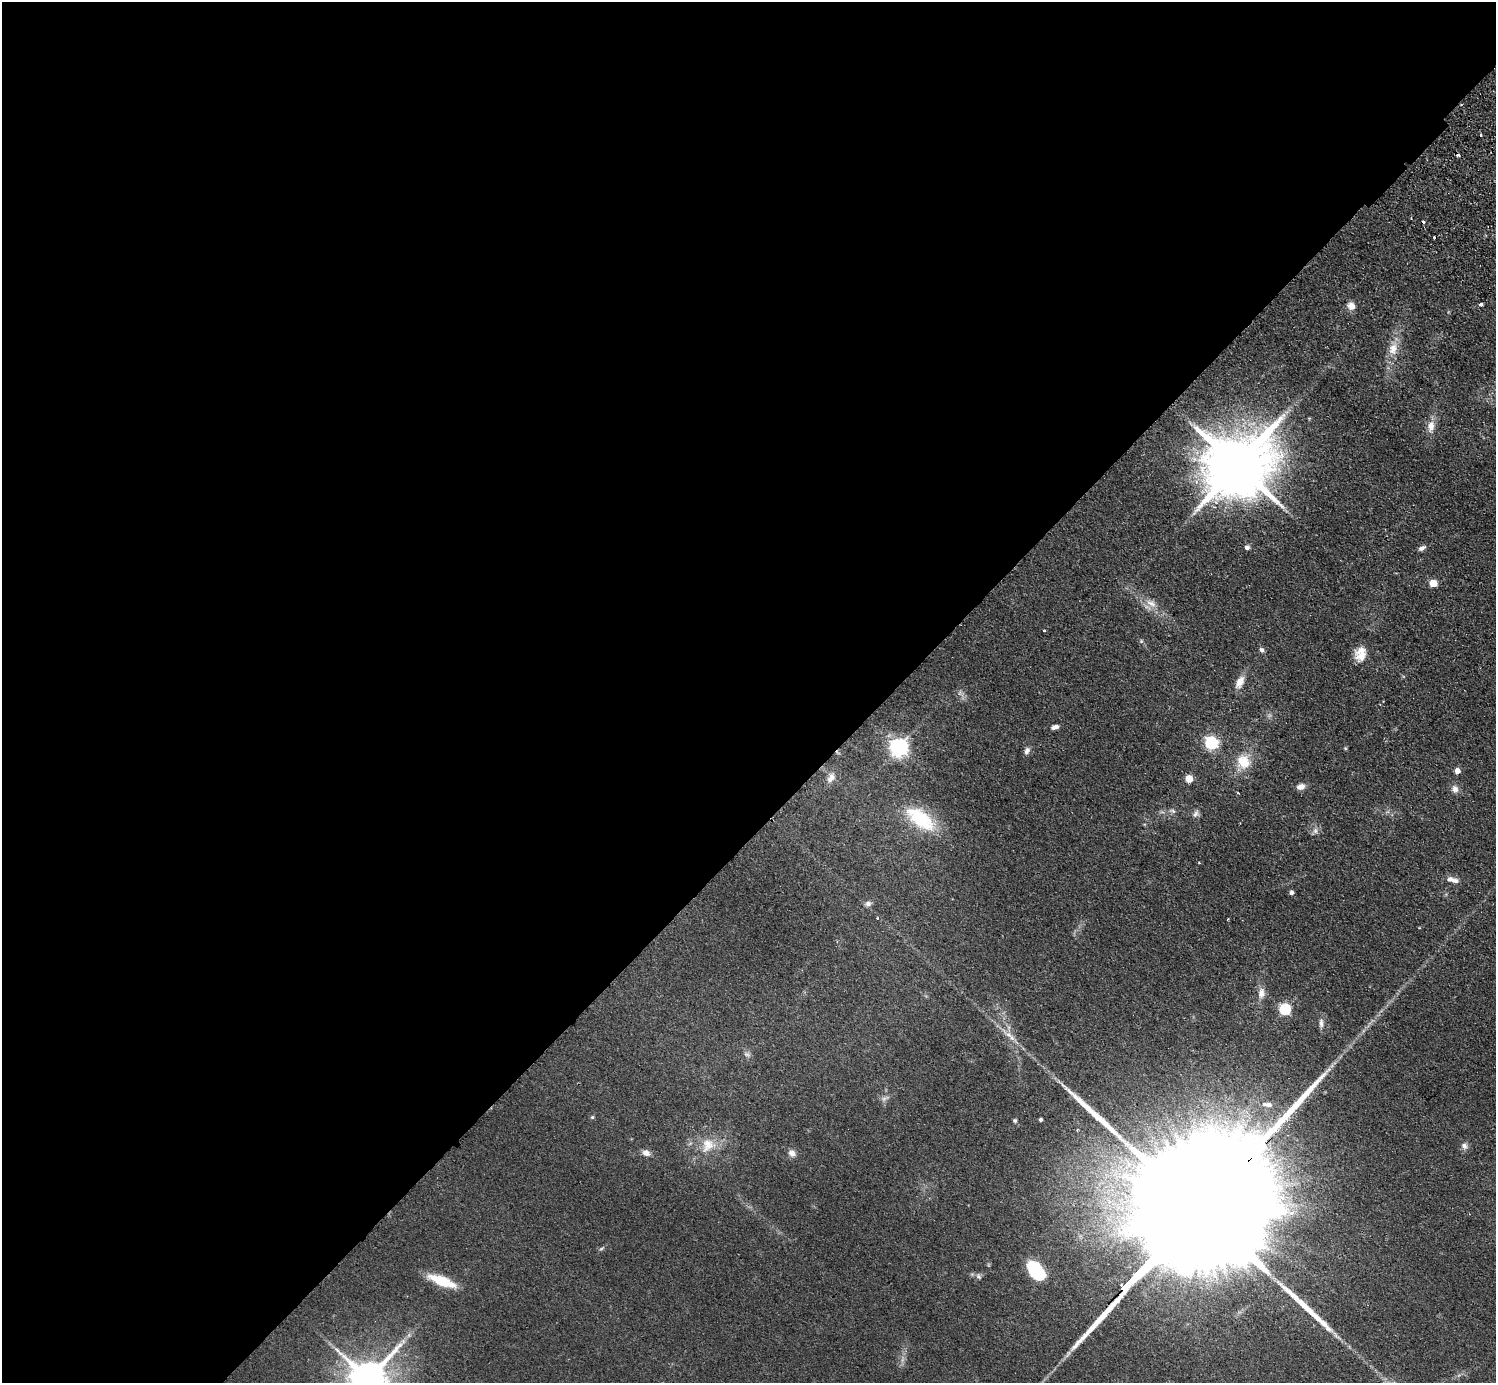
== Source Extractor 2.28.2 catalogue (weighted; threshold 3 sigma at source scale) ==
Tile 5 of 4 x 4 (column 1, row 2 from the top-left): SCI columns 41-1534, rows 3105-4485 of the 6059 x 6067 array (HDU 1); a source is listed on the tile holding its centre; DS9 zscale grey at full resolution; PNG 1498 x 1385 px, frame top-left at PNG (2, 2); no overlay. Shown black and unused: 60% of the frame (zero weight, under 2 of 3 exposures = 3% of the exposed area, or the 3 px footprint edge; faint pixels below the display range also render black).
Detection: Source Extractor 2.28.2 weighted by HDU 2 'WHT'; one run over the whole footprint, this tile lists its part. Background 0.0635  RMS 0.009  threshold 0.0404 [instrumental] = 3 sigma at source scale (4.5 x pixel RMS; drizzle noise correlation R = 1.50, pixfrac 1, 0.05/0.05 arcsec/px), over >= 5 px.
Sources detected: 62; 1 too faint to see at this stretch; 3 cosmic-ray / hot-pixel residue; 2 long thin detections or spike segments (spike, bleed or trail) — not listed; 2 inside a brighter listed object's ellipse — not listed separately; the other 54 listed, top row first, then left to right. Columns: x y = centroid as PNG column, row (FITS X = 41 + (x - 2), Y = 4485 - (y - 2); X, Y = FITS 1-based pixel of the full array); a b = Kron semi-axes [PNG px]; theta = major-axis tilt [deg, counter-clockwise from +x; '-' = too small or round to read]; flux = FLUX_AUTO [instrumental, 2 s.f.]
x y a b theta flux
1481 135 3 2 - 1.7
1481 304 4 3 - 6.5
1351 306 10 9 - 6.5
1393 349 16 12 75 12
1431 426 16 9 83 8.7
1237 466 20 16 38 8700
1247 547 6 6 - 2.6
1422 548 9 5 29 3.1
1433 583 5 5 - 22
1151 603 18 7 -31 8.6
1044 631 3 3 - 2.4
1141 641 5 5 - 1.3
1261 650 7 6 - 2.4
1361 656 17 13 34 9.9
1240 682 17 8 61 8.9
1055 727 9 5 16 3.9
1211 743 6 6 - 160
899 748 7 6 - 430
1345 748 5 4 - 0.97
1027 751 10 7 62 3.5
1243 762 17 15 -60 20
1457 771 5 4 - 7.7
831 778 14 9 58 7
1189 779 5 5 - 24
1301 787 10 7 11 5.1
1455 789 10 9 - 4.9
1173 811 9 4 -27 2
1196 814 11 6 60 3.2
920 819 38 18 -37 51
1315 831 6 6 - 2.7
1199 863 5 3 - 0.67
1453 880 17 7 -14 5.8
1292 892 4 4 - 2.8
868 903 8 7 - 3
877 918 3 3 - 1.9
1261 993 15 9 80 6.9
1285 1009 6 5 - 100
1321 1023 14 6 -89 4
1012 1037 9 6 -33 4.4
885 1099 13 5 25 3
1269 1105 8 6 -22 3.7
592 1117 5 4 - 1.2
1041 1119 3 3 - 1.7
1015 1120 6 5 - 1.6
708 1145 23 18 51 21
1464 1146 9 8 - 3.7
646 1153 9 7 -20 5.2
792 1153 10 8 -42 4.8
1194 1216 140 24 46 160000
601 1249 8 3 19 1.3
1036 1271 21 12 -50 45
979 1276 9 6 -40 2.6
442 1281 25 8 -21 35
369 1379 12 11 - 3000
Overlapping masked pixels (flux is a lower limit): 1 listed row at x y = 1194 1216
Isophote crosses this tile's border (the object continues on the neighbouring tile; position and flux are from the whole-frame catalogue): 1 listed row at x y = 369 1379